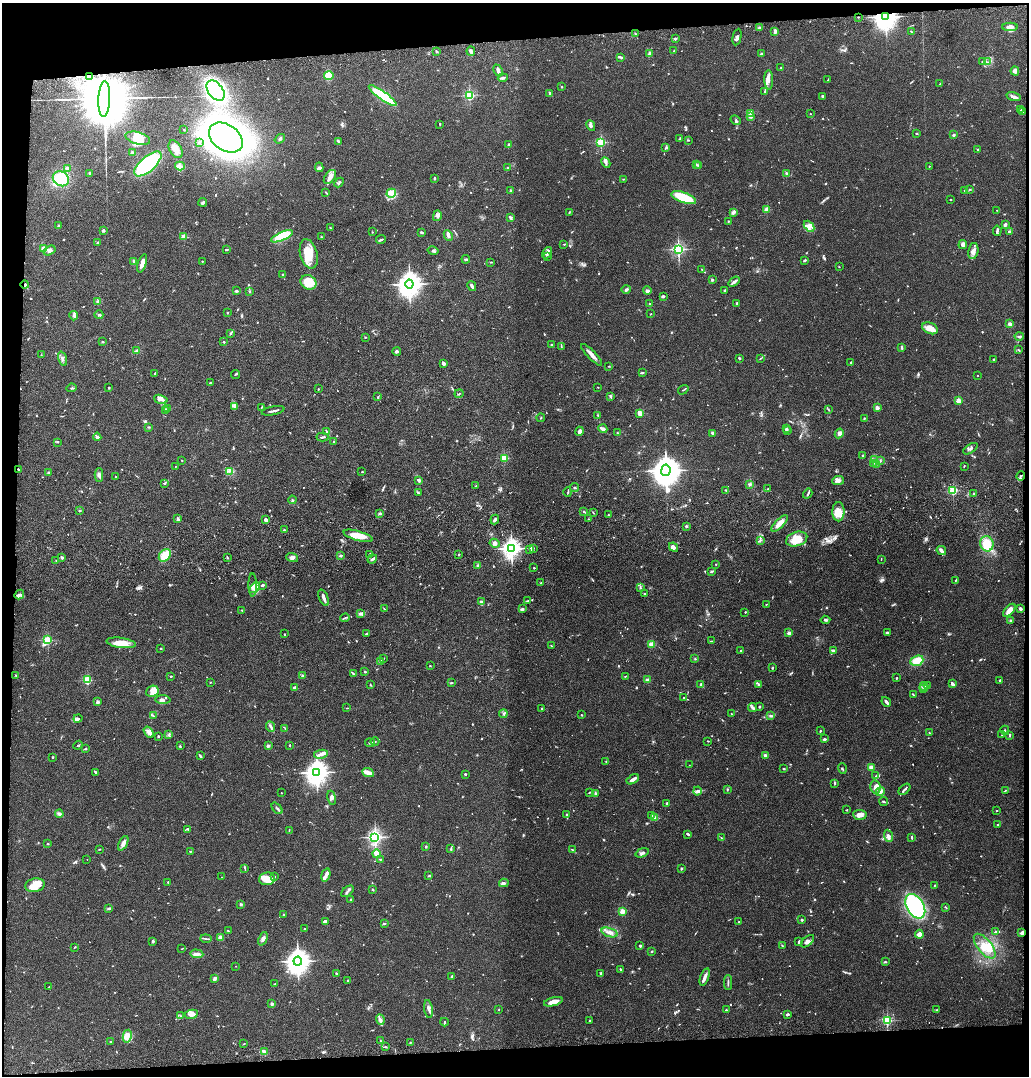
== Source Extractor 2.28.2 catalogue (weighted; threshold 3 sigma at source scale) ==
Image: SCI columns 121-4227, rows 117-4411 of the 4347 x 4526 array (HDU 1 of 3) = the unmasked area's bounding box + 8 px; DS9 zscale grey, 4 x 4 block average (1 PNG px = mean of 4 x 4 image px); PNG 1031 x 1078 px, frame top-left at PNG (2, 3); each listed source drawn as its Kron ellipse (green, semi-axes under 4 px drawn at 4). Shown black and unused: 8% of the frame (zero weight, under 3 of 4 exposures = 6% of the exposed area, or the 3 px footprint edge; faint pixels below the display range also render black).
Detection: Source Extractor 2.28.2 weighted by HDU 2 'WHT'. Background 0.0846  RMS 0.0061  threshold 0.0273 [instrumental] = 3 sigma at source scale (4.5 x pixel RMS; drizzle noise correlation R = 1.50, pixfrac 1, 0.05/0.05 arcsec/px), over >= 5 px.
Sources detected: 971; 4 too faint to see at this stretch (4 x 4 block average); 2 inside a brighter object's white glare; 3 cosmic-ray / hot-pixel residue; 2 long thin detections or spike segments (spike, bleed or trail) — neither listed nor drawn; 27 coinciding with a brighter row at this scale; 57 inside a brighter listed object's ellipse — not listed separately; of the other 876, all 500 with FLUX_AUTO >= 1.93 (the completeness limit of this list) listed and drawn (376 fainter detections not listed), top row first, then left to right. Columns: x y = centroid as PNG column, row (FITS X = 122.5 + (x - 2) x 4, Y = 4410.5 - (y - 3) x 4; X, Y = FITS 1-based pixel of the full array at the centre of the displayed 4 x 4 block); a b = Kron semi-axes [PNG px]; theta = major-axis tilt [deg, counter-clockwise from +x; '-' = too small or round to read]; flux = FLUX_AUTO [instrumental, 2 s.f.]
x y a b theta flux
858 17 2 2 - 2.1
886 17 3 3 - 4100
1010 27 8 3 -1 23
759 28 2 2 - 42
775 31 3 2 - 13
911 31 3 2 - 3.1
635 34 3 2 - 3.9
737 37 8 2 79 7.1
675 39 3 2 - 5.3
437 51 2 2 - 4.8
471 51 5 3 - 7.5
674 51 2 2 - 2.2
649 53 3 3 - 4.8
761 54 4 2 - 3.9
621 57 2 2 - 2.4
982 62 3 2 - 2.4
987 62 3 2 - 3.2
781 68 2 2 - 2.4
498 70 6 3 -64 10
1015 71 4 3 - 18
89 76 2 2 - 4.2
329 76 5 4 - 66
503 78 5 2 - 7.8
828 79 3 2 - 2.1
769 80 10 3 -88 16
940 84 4 2 - 3.4
562 87 2 2 - 4.2
216 91 11 7 -53 620
765 91 3 2 - 3.7
550 94 4 2 - 9.8
469 95 2 2 - 430
383 96 17 3 -35 250
823 96 3 2 - 7.4
1014 97 7 3 -18 14
104 99 18 6 87 67000
1021 110 2 2 - 2.1
1023 112 2 2 - 9.3
751 113 2 2 - 94
810 114 2 2 - 3.3
750 116 2 2 - 48
736 120 5 2 - 5.4
440 124 2 2 - 2.6
591 126 5 3 - 8.2
184 129 3 2 - 2.6
916 134 3 2 - 2.5
954 135 3 2 - 4.1
138 138 13 6 -15 56
226 138 18 13 -35 2200
280 139 6 2 37 5.9
679 139 3 2 - 3
689 140 2 2 - 2.3
338 141 4 2 - 4.4
601 142 2 2 - 380
199 143 2 2 - 3.4
509 144 2 2 - 3.3
666 148 3 2 - 5
175 149 10 6 -62 26
978 150 2 2 - 3.8
132 153 2 2 - 69
606 162 5 3 - 9.5
148 164 17 7 41 360
696 165 2 2 - 2.5
699 165 2 2 - 2.5
180 166 5 3 - 9.5
929 166 2 2 - 2
319 167 5 3 - 7.8
67 168 4 3 - 6.9
508 168 2 2 - 4.4
89 173 2 2 - 3.2
787 173 3 2 - 3.1
330 177 8 5 53 23
434 178 3 2 - 5.6
61 179 8 7 - 110
623 179 2 2 - 2.5
339 183 5 2 - 5.1
969 189 3 2 - 2
964 190 2 2 - 2.5
511 191 3 2 - 4.1
326 193 2 2 - 3.2
391 193 5 4 - 17
684 198 13 5 -19 140
950 200 3 2 - 2.2
203 202 4 2 - 7
767 210 2 2 - 97
997 210 2 2 - 2.9
569 212 3 2 - 3.3
733 212 3 2 - 16
437 216 5 4 - 11
510 217 3 2 - 6.5
728 221 2 2 - 2.9
1005 224 3 2 - 12
58 226 2 2 - 6.2
809 226 6 4 -49 15
330 228 3 2 - 3.8
103 230 2 2 - 8.4
997 231 5 2 - 7.4
372 232 2 2 - 2.6
421 232 3 2 - 7.3
1009 232 3 2 - 5.8
448 235 5 3 - 8.5
282 236 12 4 23 140
183 237 2 2 - 110
321 237 2 2 - 2.4
381 240 5 2 - 6.2
97 242 3 2 - 2.2
564 244 2 2 - 3.1
963 244 4 4 - 9.5
44 249 2 2 - 130
226 249 3 2 - 5
678 249 2 2 - 840
50 250 6 4 30 12
433 251 5 2 - 6.1
973 251 8 5 78 18
547 253 6 3 55 9.9
309 254 15 8 -75 85
547 256 2 2 - 2.4
466 259 4 2 - 5
805 260 2 2 - 9.6
134 261 3 2 - 7.1
202 261 2 2 - 7.6
491 262 2 2 - 2.9
142 263 9 4 72 23
839 267 2 2 - 2.2
702 269 2 2 - 2
283 275 4 2 - 3.1
712 280 2 2 - 8.3
308 282 8 7 - 76
734 282 6 2 37 13
409 284 4 4 - 4300
25 285 4 2 - 6.4
472 286 5 3 - 7.2
626 289 5 3 - 7.6
725 290 2 2 - 4.8
236 291 3 2 - 6.7
250 291 2 2 - 1.9
647 291 4 2 - 7.1
664 296 3 2 - 3.9
98 302 3 2 - 3.9
737 303 4 2 - 5.2
650 304 2 2 - 4
228 313 2 2 - 2.1
651 314 2 2 - 2
99 315 4 3 - 5
74 316 5 4 - 8.6
1010 324 2 2 - 18
930 328 8 5 -24 33
231 333 3 2 - 3.1
1019 336 4 2 - 5.1
365 337 2 2 - 2.9
103 342 2 2 - 5.4
224 342 2 2 - 12
551 345 2 2 - 4.8
561 346 3 2 - 2.6
902 347 3 2 - 2.8
1018 350 2 2 - 3.2
137 351 4 3 - 5.7
397 351 4 3 - 6
41 355 2 2 - 2
592 355 14 3 -45 20
739 358 3 2 - 4.2
62 359 7 2 -73 8.6
760 359 2 2 - 2.2
993 359 2 2 - 3.1
851 362 3 2 - 2.3
444 364 4 3 - 5.9
608 366 3 2 - 2.1
155 373 3 2 - 3.2
642 373 4 2 - 3.5
236 374 4 2 - 2.9
977 375 2 2 - 2.4
210 383 2 2 - 3
598 387 2 2 - 2.2
71 388 5 2 - 3.7
109 388 3 2 - 2.4
318 389 2 2 - 2.3
683 390 6 2 34 3.5
459 394 4 2 - 3.5
610 396 2 2 - 11
378 397 2 2 - 4.6
161 399 7 2 -17 11
958 401 2 2 - 120
235 407 3 2 - 4.3
261 407 3 2 - 2.2
877 408 2 2 - 67
168 409 3 2 - 2.1
165 410 3 2 - 3.7
829 410 3 2 - 2.4
273 411 11 2 11 9.3
640 413 2 2 - 120
598 415 2 2 - 2
541 418 4 2 - 2.9
864 418 3 2 - 2.4
149 427 2 2 - 3.2
786 428 2 2 - 2.4
603 429 4 2 - 16
327 431 4 3 - 5
579 431 5 4 - 11
787 431 2 2 - 2.6
617 433 2 2 - 1.9
713 433 3 2 - 8.5
839 433 5 4 - 12
97 437 4 2 - 12
322 437 6 2 2 5.9
334 441 2 2 - 3.5
58 442 3 2 - 2.3
970 449 8 3 33 10
863 456 4 2 - 4
504 458 2 2 - 190
875 460 2 2 - 3.8
182 461 2 2 - 2
880 461 3 2 - 2.6
874 463 3 2 - 2.9
877 464 2 2 - 2.4
964 466 2 2 - 3.2
175 467 2 2 - 2
18 469 2 2 - 3.9
666 470 6 4 82 7400
229 471 2 2 - 3.8
49 472 3 2 - 2.4
362 472 2 2 - 6
99 475 6 4 90 11
1021 476 5 2 - 4.9
116 477 2 2 - 2.7
419 480 3 2 - 16
838 480 6 4 7 14
165 483 4 2 - 3.3
750 484 3 3 - 5.1
476 486 3 2 - 2.9
574 487 4 2 - 3.4
768 489 2 2 - 2.3
726 490 3 2 - 4
953 491 2 2 - 360
568 492 5 2 - 3.5
418 493 3 2 - 3.7
808 494 5 2 - 5.2
974 494 2 2 - 6.8
292 500 4 2 - 3
80 511 3 2 - 2.4
584 512 4 2 - 4.2
838 512 9 6 88 43
380 513 3 2 - 4.7
593 513 2 2 - 2
608 515 2 2 - 2.8
178 519 3 2 - 4.2
266 519 3 3 - 8.2
495 519 5 2 - 8.6
588 519 2 2 - 2
779 523 11 3 45 37
686 526 2 2 - 23
284 530 2 2 - 16
358 536 15 5 -16 71
797 539 11 7 18 65
760 540 2 2 - 2.7
495 543 5 4 - 13
987 544 8 6 -71 73
674 547 5 3 - 15
511 548 3 3 - 2300
533 548 4 3 - 6.5
530 550 3 2 - 3.4
941 550 5 2 - 17
370 554 3 2 - 7.8
459 554 3 2 - 2.2
165 555 7 5 48 50
341 555 2 2 - 24
62 557 3 2 - 6.2
227 557 2 2 - 2.8
292 558 6 3 -20 11
372 559 5 2 - 9.9
881 559 2 2 - 2.1
56 560 2 2 - 2
716 564 2 2 - 3.1
478 566 3 2 - 7.7
534 568 2 2 - 4.3
711 571 2 2 - 7.3
955 581 3 2 - 2.3
541 583 2 2 - 2.8
253 585 11 3 -90 13
262 585 4 2 - 6.5
255 588 6 3 47 19
640 588 3 2 - 3.1
19 594 5 4 - 9
644 594 2 2 - 3
324 598 9 2 -68 19
528 601 4 2 - 2.9
481 602 3 2 - 9.8
766 604 2 2 - 2.4
384 609 3 2 - 3.1
523 609 3 2 - 3.2
1020 609 2 2 - 11
242 610 3 2 - 2.1
1009 610 8 4 49 27
745 612 2 2 - 2.3
361 613 4 2 - 14
345 618 5 2 - 3.7
825 620 5 2 - 5.9
1011 621 4 2 - 3.9
789 633 2 2 - 73
887 633 3 2 - 5.5
285 634 2 2 - 2.3
366 634 4 2 - 3.3
48 640 3 2 - 280
712 641 4 2 - 2.8
121 643 15 5 -8 45
651 644 3 3 - 25
551 646 3 2 - 2
161 648 2 2 - 3
833 650 4 2 - 11
741 651 2 2 - 4.6
383 659 4 2 - 3.7
695 659 2 2 - 2.6
380 661 3 2 - 6.4
917 661 6 5 - 50
430 666 2 2 - 2.7
772 668 2 2 - 3.1
365 672 2 2 - 5.1
353 674 4 2 - 4.3
16 676 3 2 - 2.6
171 676 2 2 - 3.5
302 676 2 2 - 3.5
625 676 3 2 - 2.4
897 678 3 2 - 2.6
87 680 2 2 - 290
647 680 3 2 - 6
1000 680 2 2 - 3.3
210 682 2 2 - 5.4
451 683 3 2 - 2.6
952 684 3 2 - 15
370 685 2 2 - 2
701 685 3 2 - 4.3
759 685 3 2 - 4.2
928 686 2 2 - 2.3
924 687 4 2 - 7
294 688 4 2 - 7.9
924 689 3 2 - 4
152 691 6 5 - 28
913 694 4 2 - 4
684 698 2 2 - 2.4
163 700 7 4 -2 11
98 702 2 2 - 49
886 702 5 2 - 12
759 707 2 2 - 5.3
347 708 3 2 - 2.1
542 708 2 2 - 3.6
752 708 5 3 - 9.7
503 714 4 2 - 3.3
732 714 2 2 - 2.4
582 715 2 2 - 2.9
153 716 3 2 - 3.6
771 716 4 3 - 5.2
78 719 4 3 - 7.2
270 726 6 2 -65 7.8
285 729 4 2 - 2.5
1005 730 4 2 - 4.1
820 731 2 2 - 5.3
149 732 6 4 -54 14
929 733 2 2 - 3
169 735 4 2 - 4.6
1002 735 2 2 - 2.4
1010 735 3 2 - 4.7
158 736 2 2 - 3.7
825 739 4 2 - 4.8
708 741 2 2 - 2.5
375 742 4 2 - 3.5
370 743 5 2 - 5.2
78 745 5 2 - 2.6
290 745 2 2 - 2.5
180 746 4 2 - 3.2
268 746 2 2 - 42
85 749 3 2 - 4.6
321 754 7 3 12 19
200 756 4 2 - 4.7
765 756 4 3 - 8
52 757 2 2 - 4.7
606 761 2 2 - 2
689 765 2 2 - 2.4
842 768 5 2 - 3.3
871 768 2 2 - 110
784 769 2 2 - 4.6
96 772 4 2 - 5.5
317 772 4 3 - 4200
368 773 6 3 -23 24
465 774 2 2 - 15
875 776 3 2 - 2.2
633 779 7 2 30 17
835 783 3 2 - 3.2
876 787 7 5 -78 19
727 789 3 2 - 2.9
904 789 7 2 43 8.7
1006 790 3 2 - 2.2
697 791 4 3 - 8
880 791 5 3 - 11
590 792 3 2 - 2
281 793 2 2 - 4.7
595 793 4 2 - 3.9
332 798 7 3 -81 11
884 802 4 2 - 4.1
667 803 2 2 - 25
277 808 7 2 -50 5.8
847 810 3 2 - 2.5
997 811 2 2 - 2.6
59 814 4 2 - 9.8
566 815 3 2 - 2.9
860 815 6 5 - 21
652 816 3 2 - 3.7
655 817 3 2 - 4.8
998 824 3 2 - 3.2
188 829 3 2 - 4.2
289 830 3 2 - 2.4
688 834 3 2 - 6.7
889 836 6 3 -68 11
375 837 2 2 - 1200
912 837 4 2 - 4.7
721 838 2 2 - 2.1
123 843 8 3 63 18
48 844 2 2 - 12
426 847 3 2 - 3.2
99 849 3 2 - 2.2
451 849 2 2 - 2.8
572 850 3 2 - 3.4
190 851 2 2 - 2.7
642 853 7 2 20 8
377 854 4 3 - 47
87 859 2 2 - 2.2
380 859 3 2 - 2.6
245 868 4 2 - 3.9
681 869 2 2 - 5.2
326 875 7 4 73 13
275 876 2 2 - 2.6
429 876 3 2 - 3.9
221 877 2 2 - 2.2
267 879 8 6 5 43
168 882 2 2 - 3.2
504 883 4 3 - 6.1
35 885 10 6 9 41
934 885 3 2 - 2.6
373 890 3 2 - 2.7
347 891 7 2 39 8.6
351 899 3 2 - 2.9
241 904 2 2 - 8.1
915 906 13 8 -59 400
946 907 3 2 - 2.4
109 908 2 2 - 3
622 911 2 2 - 150
283 915 2 2 - 6
802 920 3 2 - 4.3
325 922 3 3 - 12
739 922 2 2 - 3.2
385 923 4 2 - 3.3
304 929 2 2 - 3.9
228 931 4 2 - 3
610 932 8 3 -19 15
996 932 3 2 - 3
1021 933 3 2 - 9.3
919 934 4 3 - 22
220 937 2 2 - 86
206 939 5 2 - 4.5
263 939 7 3 68 11
153 941 2 2 - 9.4
808 941 8 4 41 11
799 942 3 2 - 5.2
640 946 2 2 - 6.4
782 946 3 2 - 2
985 946 15 7 -50 53
75 947 4 2 - 2.5
182 949 2 2 - 2
652 951 2 2 - 4
197 954 6 3 -4 12
298 961 4 4 - 4500
885 962 2 2 - 2.5
235 966 2 2 - 1.9
620 969 3 2 - 3.6
336 973 2 2 - 3.7
601 973 4 2 - 4
452 976 2 2 - 6.1
705 977 9 3 69 14
215 978 4 2 - 12
348 980 2 2 - 4.1
728 982 7 2 88 5.7
275 984 3 2 - 2.1
49 987 3 2 - 4.9
553 1002 10 3 15 30
272 1004 2 2 - 37
429 1009 9 4 -81 16
499 1010 2 2 - 4
726 1010 2 2 - 7.3
936 1010 2 2 - 1.9
191 1014 6 4 11 23
787 1014 4 2 - 6.2
181 1016 3 2 - 2.3
380 1020 5 2 - 8.2
589 1020 2 2 - 4.3
887 1021 2 2 - 430
444 1022 4 2 - 3.8
127 1036 6 4 78 18
380 1041 3 2 - 2.5
110 1042 2 2 - 3.3
410 1043 2 2 - 3.1
244 1044 2 2 - 1.9
385 1047 4 2 - 3.6
264 1051 3 3 - 9.4
Overlapping masked pixels (flux is a lower limit): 5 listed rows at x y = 886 17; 104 99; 25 285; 18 469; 1021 933
Diffuse or blended objects may show on this block-average render without a row.